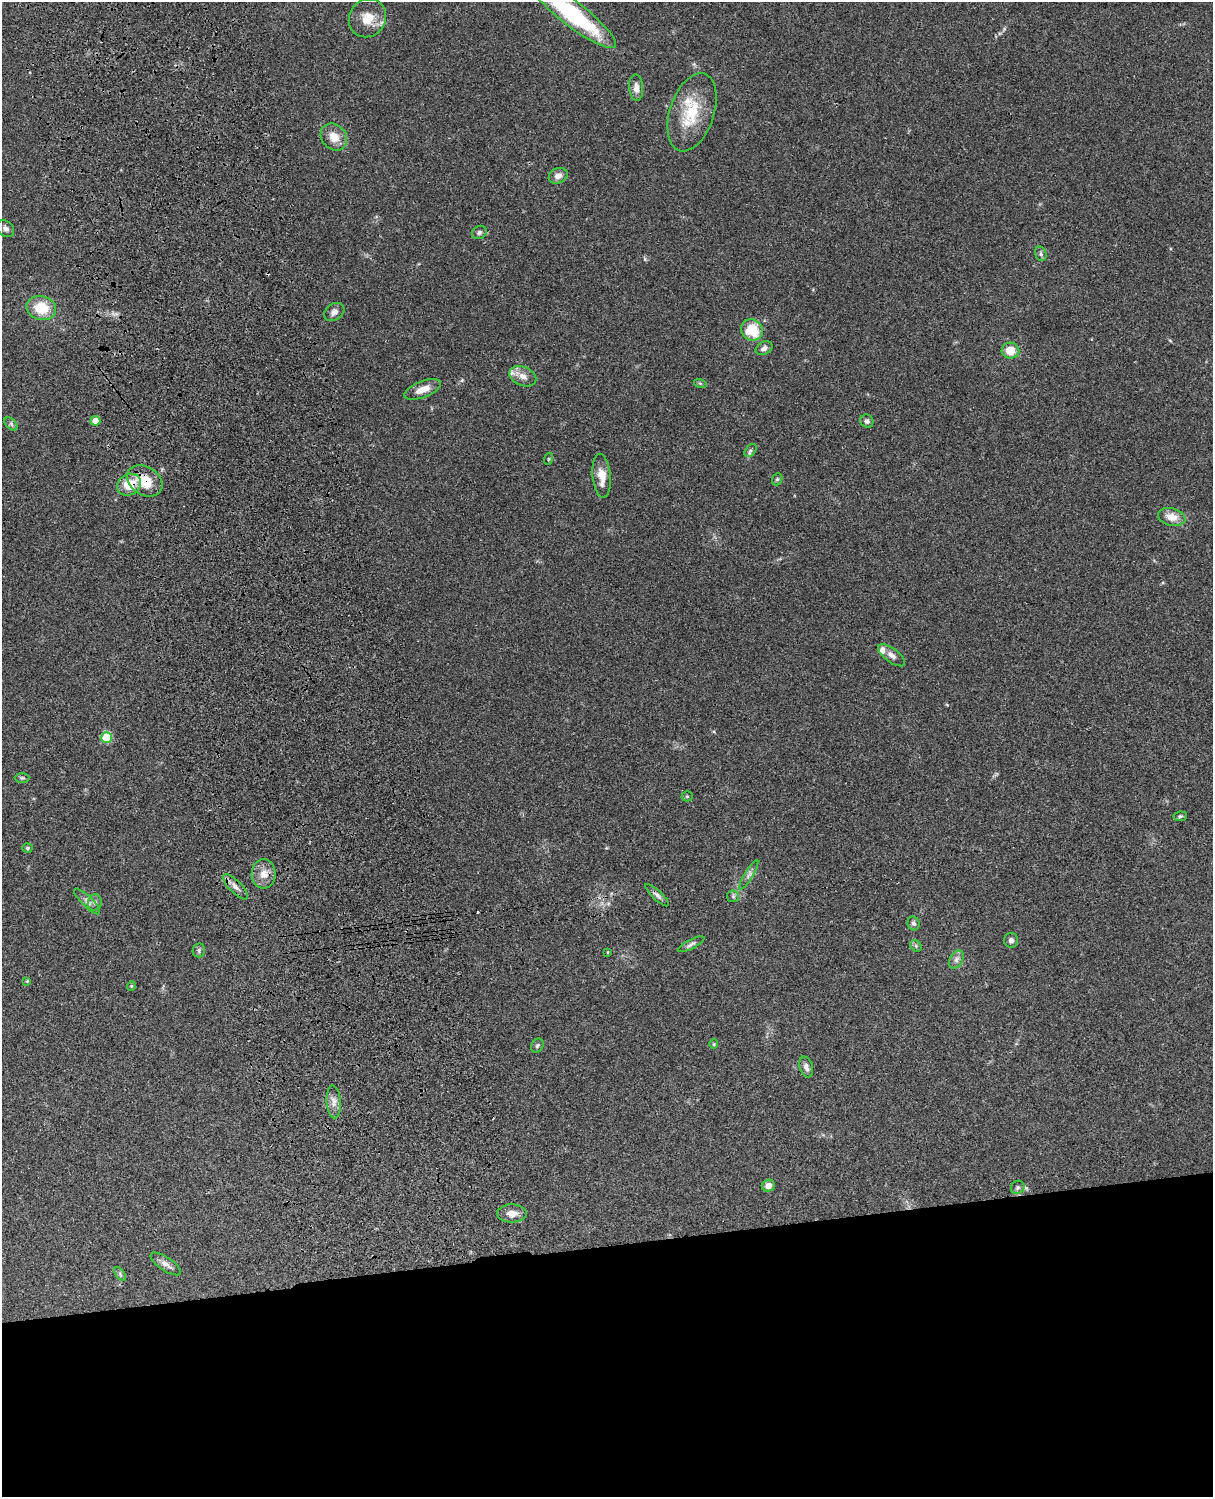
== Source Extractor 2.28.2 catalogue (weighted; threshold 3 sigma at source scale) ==
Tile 11 of 4 x 3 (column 3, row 3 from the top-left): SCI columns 2547-3757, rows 278-1772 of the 5088 x 4927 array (HDU 1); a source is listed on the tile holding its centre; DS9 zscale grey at full resolution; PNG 1215 x 1499 px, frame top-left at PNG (2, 2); each listed source drawn as its Kron ellipse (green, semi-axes under 4 px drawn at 4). Shown black and unused: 17% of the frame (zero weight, under 3 of 4 exposures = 6% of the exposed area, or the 3 px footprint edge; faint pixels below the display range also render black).
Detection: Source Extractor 2.28.2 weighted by HDU 2 'WHT'; one run over the whole footprint, this tile lists its part. Background 0.107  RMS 0.0065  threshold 0.0293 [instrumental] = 3 sigma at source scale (4.5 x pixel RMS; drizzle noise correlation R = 1.50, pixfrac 1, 0.05/0.05 arcsec/px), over >= 5 px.
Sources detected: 63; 2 cosmic-ray / hot-pixel residue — neither listed nor drawn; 3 inside a brighter listed object's ellipse — not listed separately; the other 58 listed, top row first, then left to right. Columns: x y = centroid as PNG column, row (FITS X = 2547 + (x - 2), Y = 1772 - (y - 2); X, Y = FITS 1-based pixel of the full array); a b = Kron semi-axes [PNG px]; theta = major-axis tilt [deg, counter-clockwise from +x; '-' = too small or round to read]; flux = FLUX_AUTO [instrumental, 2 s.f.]
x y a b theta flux
573 14 53 12 -38 73
367 18 19 18 - 11
636 88 13 7 -86 4.1
692 112 40 22 72 29
334 137 14 12 -48 8.6
558 176 10 7 23 3.8
6 229 9 7 -43 2.5
479 232 7 6 - 1.6
1041 254 7 5 -76 1.6
41 308 15 12 -12 17
334 312 11 8 33 3.2
752 330 11 10 - 21
764 348 9 6 27 3
1010 351 9 8 - 9.6
523 376 14 9 -23 4.9
700 383 6 4 -18 0.89
423 389 19 8 21 7.7
95 421 5 5 - 6.4
867 421 7 6 - 2.1
11 424 8 5 -46 1.4
750 450 7 5 48 1.4
548 459 6 4 71 0.74
602 476 22 9 -85 9.2
777 479 6 5 - 1.2
145 481 19 14 -33 15
129 485 12 10 32 15
1172 517 14 9 -13 7.9
892 655 16 7 -37 3.6
106 737 5 5 - 28
22 778 7 5 0 1
687 796 5 5 - 0.82
1180 816 7 4 8 1
27 848 5 4 - 0.86
263 874 14 12 86 7
749 875 17 3 59 2.3
235 887 17 6 -45 3.9
657 895 15 4 -43 2.2
733 896 6 5 - 1.3
87 901 17 5 -45 3.1
95 903 8 7 - 2
913 923 7 6 - 1.8
1011 940 7 7 - 2.1
691 944 15 4 27 2.2
916 946 6 5 - 1.1
199 950 7 6 - 1.4
608 952 4 2 - 0.58
956 960 9 6 61 2.5
27 981 3 3 - 0.67
131 986 5 4 - 0.78
714 1044 4 4 - 0.68
537 1046 7 5 57 1.3
806 1067 10 6 -72 2.9
334 1102 16 7 -86 4.3
768 1186 6 6 - 3.5
1018 1187 7 6 - 1.5
512 1213 15 9 -1 5.5
166 1264 18 6 -34 4.1
120 1274 8 4 -55 1.2
Overlapping masked pixels (flux is a lower limit): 2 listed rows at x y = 145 481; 129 485
Isophote crosses this tile's border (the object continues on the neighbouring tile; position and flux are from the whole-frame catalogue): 1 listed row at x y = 573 14